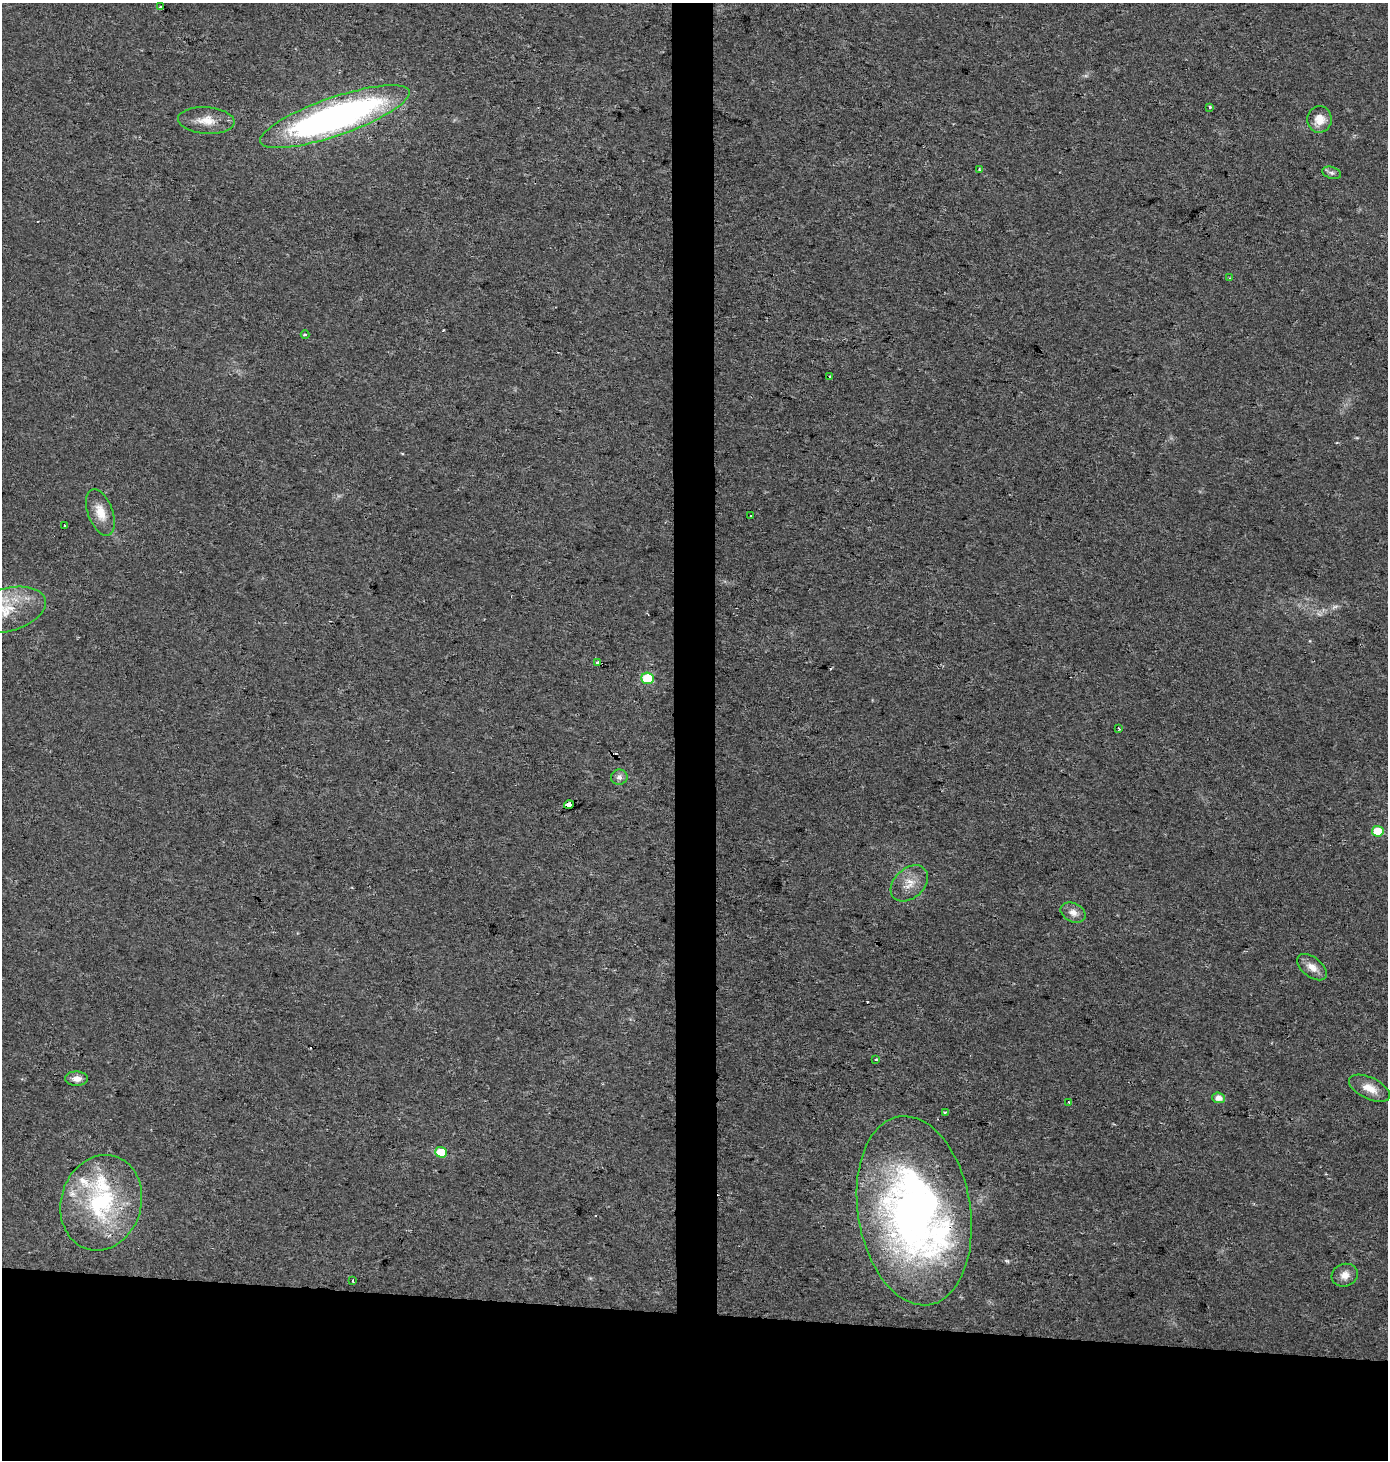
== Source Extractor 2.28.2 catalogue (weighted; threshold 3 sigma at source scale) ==
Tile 8 of 3 x 3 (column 2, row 3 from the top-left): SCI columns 1626-3011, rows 1-1458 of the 4626 x 4380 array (HDU 1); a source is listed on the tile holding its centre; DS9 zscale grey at full resolution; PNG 1390 x 1462 px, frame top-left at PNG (2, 3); each listed source drawn as its Kron ellipse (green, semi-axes under 4 px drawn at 4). Shown black and unused: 13% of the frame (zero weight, under 2 of 3 exposures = <1% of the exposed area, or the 3 px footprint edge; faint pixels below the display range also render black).
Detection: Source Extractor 2.28.2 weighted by HDU 2 'WHT'; one run over the whole footprint, this tile lists its part. Background 0.0439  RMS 0.0058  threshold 0.0263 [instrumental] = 3 sigma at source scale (4.5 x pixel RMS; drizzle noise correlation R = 1.50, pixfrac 1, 0.0396/0.0396 arcsec/px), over >= 5 px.
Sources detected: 43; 1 too faint to see at this stretch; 4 cosmic-ray / hot-pixel residue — neither listed nor drawn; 4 inside a brighter listed object's ellipse — not listed separately; the other 34 listed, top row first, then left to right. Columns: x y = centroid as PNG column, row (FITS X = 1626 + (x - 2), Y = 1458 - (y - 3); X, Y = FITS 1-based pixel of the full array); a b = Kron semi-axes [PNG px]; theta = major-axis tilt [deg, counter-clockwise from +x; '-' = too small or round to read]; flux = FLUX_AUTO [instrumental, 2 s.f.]
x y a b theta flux
161 7 3 3 - 2.6
1210 107 3 3 - 1.9
335 117 79 19 19 230
1319 119 13 12 - 7.8
206 120 28 13 -4 10
980 170 4 2 - 1.1
1331 173 9 6 -17 1.7
1230 278 3 2 - 0.78
305 335 4 4 - 0.77
830 377 3 2 - 0.74
100 512 24 12 -70 9.3
751 516 3 2 - 0.7
64 525 3 3 - 1.6
6 610 40 21 15 28
598 663 4 3 - 8.7
647 678 6 5 - 29
1119 728 3 2 - 0.8
619 777 8 7 - 2.5
569 804 5 4 - 13
1378 831 6 5 - 15
909 883 21 15 42 8.7
1073 913 13 9 -25 4.5
1312 967 17 10 -37 5.8
876 1059 3 3 - 0.52
77 1079 11 7 -1 3.9
1370 1088 22 10 -26 8.1
1218 1098 6 5 - 4.2
1069 1102 3 2 - 0.6
945 1112 3 2 - 2.1
441 1152 6 5 - 18
101 1203 48 40 73 69
914 1211 95 56 -81 320
1345 1275 13 11 17 4.8
353 1280 3 2 - 0.74
Overlapping masked pixels (flux is a lower limit): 3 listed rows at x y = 598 663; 569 804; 914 1211
Isophote crosses this tile's border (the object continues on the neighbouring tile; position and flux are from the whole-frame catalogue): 1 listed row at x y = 6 610